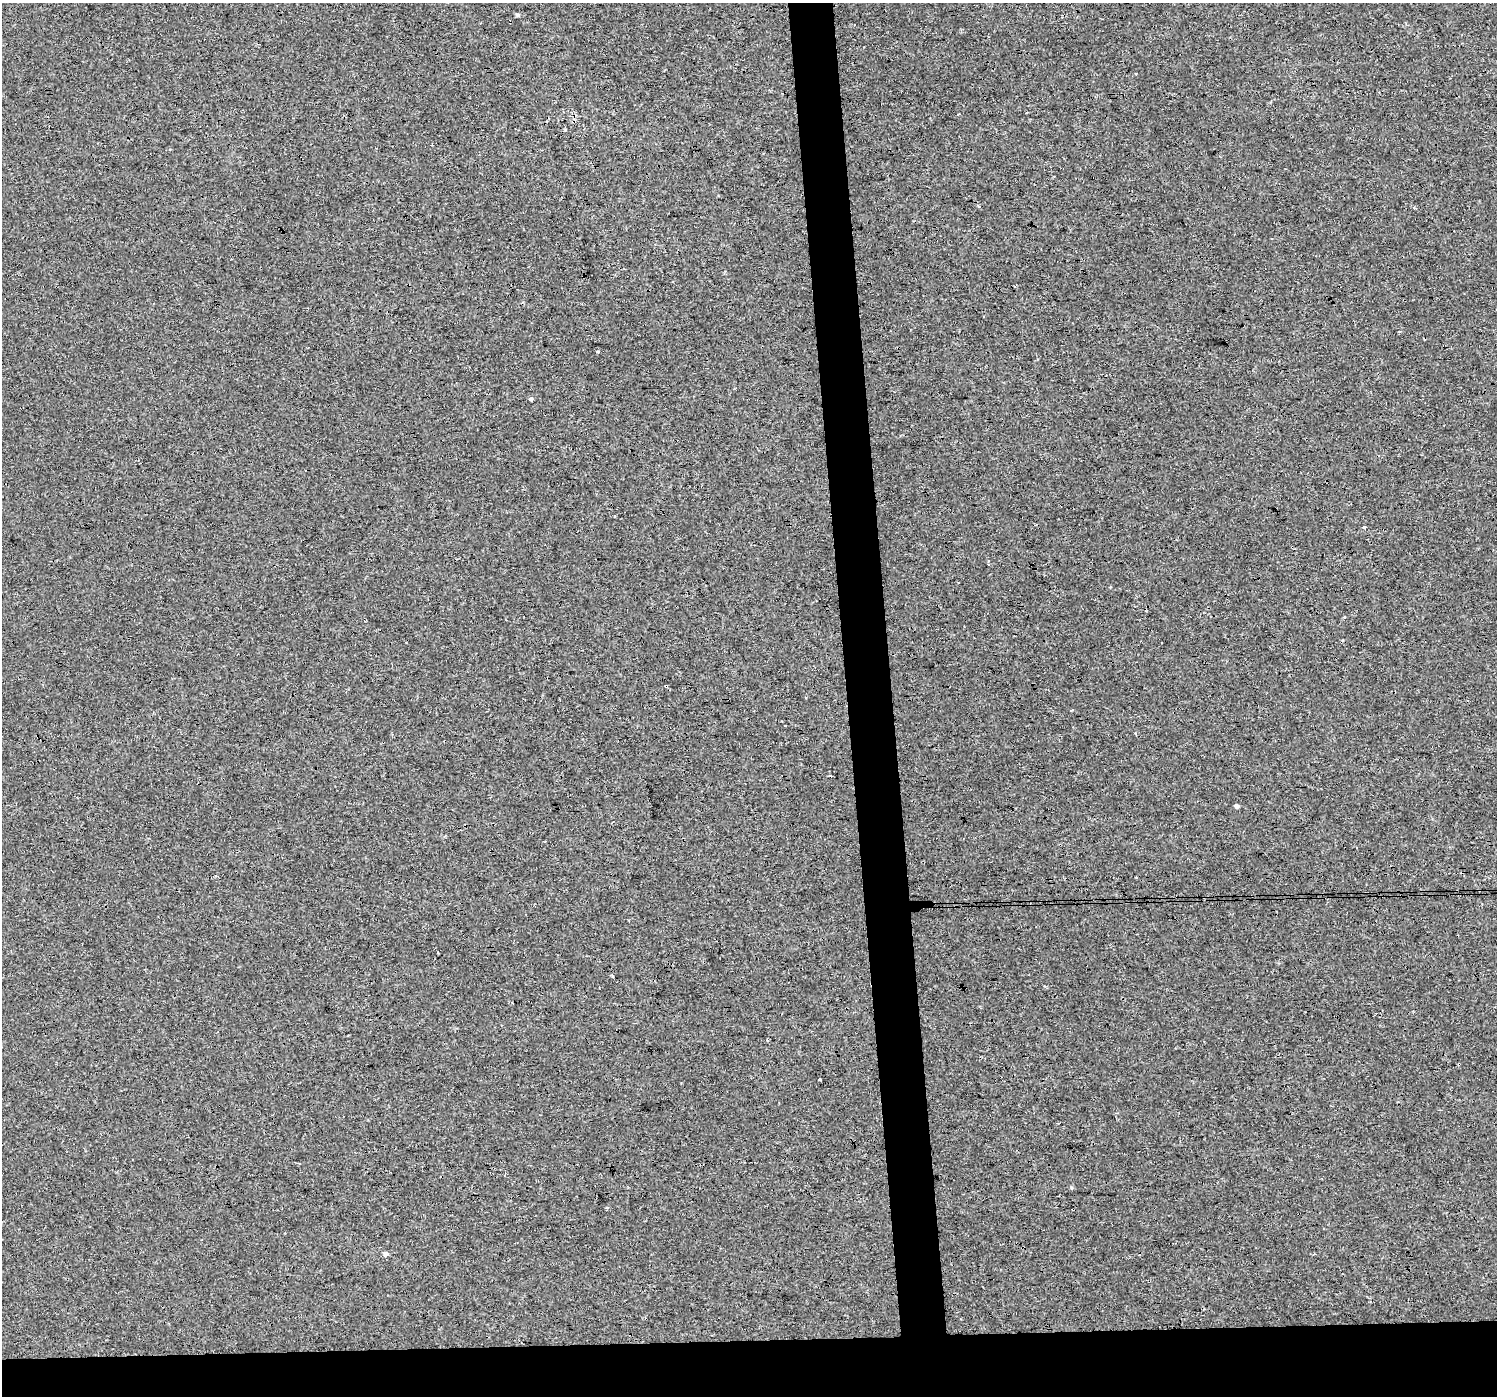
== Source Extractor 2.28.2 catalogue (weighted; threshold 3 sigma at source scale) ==
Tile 8 of 3 x 3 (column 2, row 3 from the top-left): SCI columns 1495-2989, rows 4-1397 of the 4483 x 4230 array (HDU 1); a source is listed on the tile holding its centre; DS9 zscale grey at full resolution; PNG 1499 x 1398 px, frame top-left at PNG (2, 3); no overlay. Shown black and unused: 7% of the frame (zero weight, under 3 of 4 exposures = <1% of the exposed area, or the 3 px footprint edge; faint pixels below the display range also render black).
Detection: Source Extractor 2.28.2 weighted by HDU 2 'WHT'; one run over the whole footprint, this tile lists its part. Background 5.44e-04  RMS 0.0017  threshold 0.00785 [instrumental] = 3 sigma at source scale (4.5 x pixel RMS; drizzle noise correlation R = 1.50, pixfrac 1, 0.0396/0.0396 arcsec/px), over >= 5 px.
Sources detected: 17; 3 cosmic-ray / hot-pixel residue — not listed; the other 14 listed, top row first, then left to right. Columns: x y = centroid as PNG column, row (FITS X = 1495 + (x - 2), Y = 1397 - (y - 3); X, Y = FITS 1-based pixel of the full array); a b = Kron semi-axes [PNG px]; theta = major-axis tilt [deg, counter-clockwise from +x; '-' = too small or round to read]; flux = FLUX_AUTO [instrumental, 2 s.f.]
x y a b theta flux
517 14 6 4 -18 0.23
979 206 3 3 - 0.17
598 351 4 3 - 0.16
531 399 3 3 - 1.7
1364 527 3 3 - 0.3
1344 617 3 3 - 0.2
666 686 3 3 - 0.39
1072 710 3 3 - 0.41
785 725 3 2 - 0.15
1237 806 5 4 - 0.35
1136 877 2 2 - 0.17
820 1079 3 2 - 0.24
607 1207 4 3 - 0.25
385 1254 6 5 - 0.49
Overlapping masked pixels (flux is a lower limit): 1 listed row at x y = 666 686
Unlisted compact peaks at least as high as the median listed source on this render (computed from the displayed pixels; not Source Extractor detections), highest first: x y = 1071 1187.